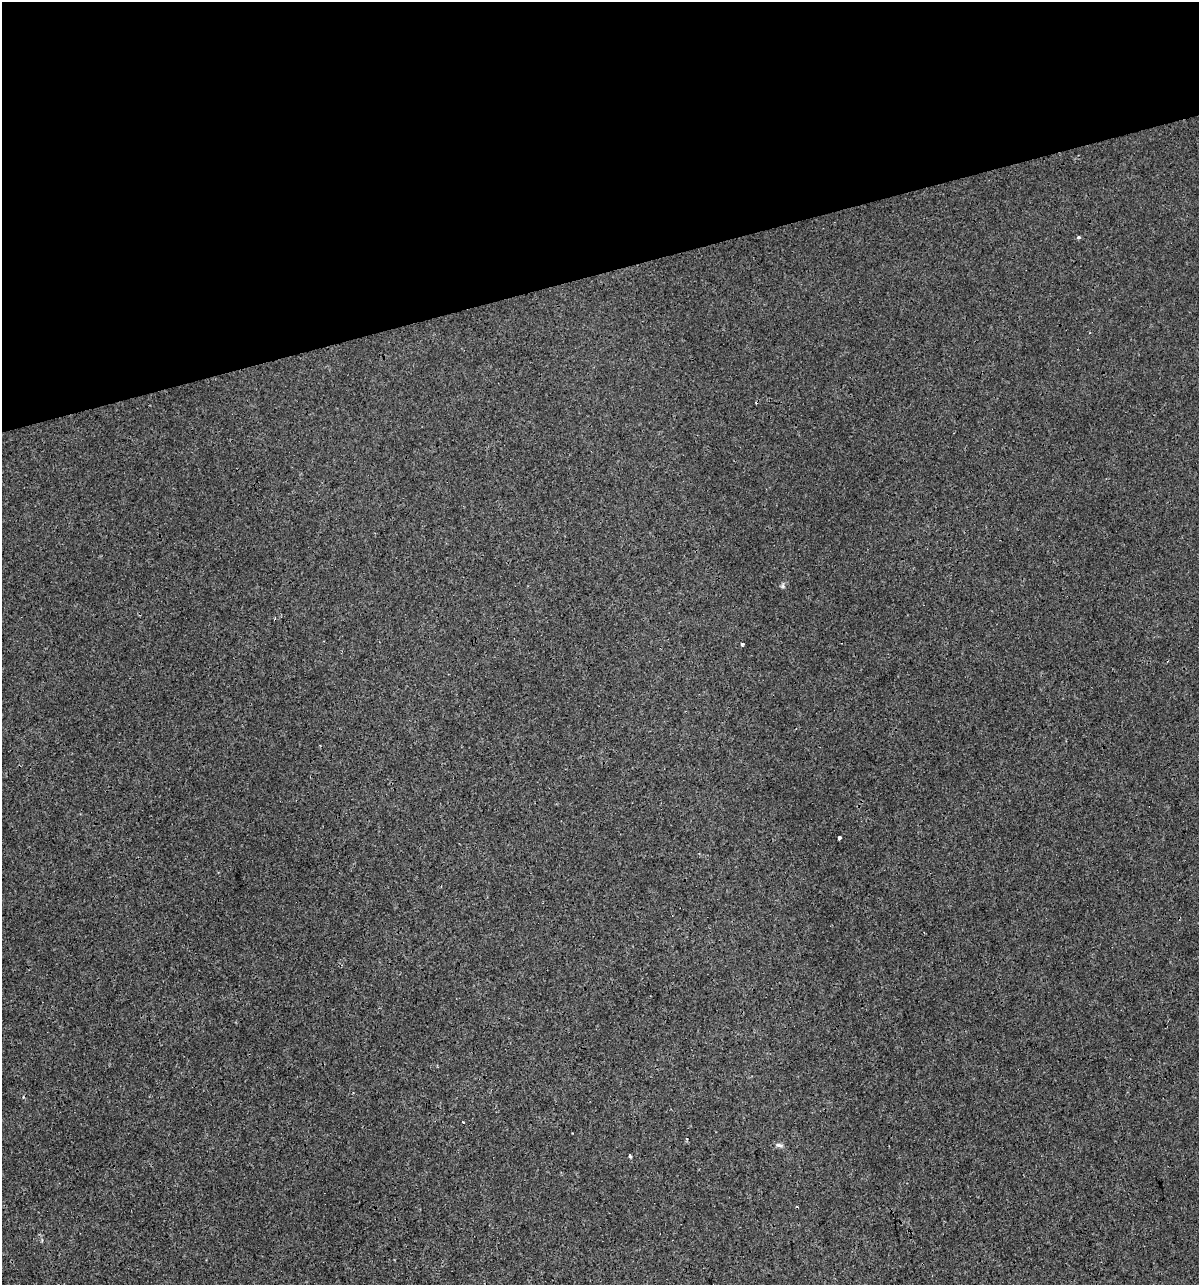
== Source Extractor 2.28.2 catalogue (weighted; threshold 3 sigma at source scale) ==
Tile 3 of 4 x 4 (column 3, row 1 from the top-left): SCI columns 2441-3637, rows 3850-5132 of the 4930 x 5132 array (HDU 1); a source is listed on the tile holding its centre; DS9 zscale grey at full resolution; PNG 1201 x 1287 px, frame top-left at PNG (2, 2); no overlay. Shown black and unused: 21% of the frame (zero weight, under 3 of 4 exposures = <1% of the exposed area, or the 3 px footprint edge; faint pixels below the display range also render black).
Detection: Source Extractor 2.28.2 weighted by HDU 2 'WHT'; one run over the whole footprint, this tile lists its part. Background 2.15e-04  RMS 0.0017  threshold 0.00763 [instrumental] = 3 sigma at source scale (4.5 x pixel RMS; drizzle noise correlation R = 1.50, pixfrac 1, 0.0396/0.0396 arcsec/px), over >= 5 px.
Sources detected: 9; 2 cosmic-ray / hot-pixel residue — not listed; the other 7 listed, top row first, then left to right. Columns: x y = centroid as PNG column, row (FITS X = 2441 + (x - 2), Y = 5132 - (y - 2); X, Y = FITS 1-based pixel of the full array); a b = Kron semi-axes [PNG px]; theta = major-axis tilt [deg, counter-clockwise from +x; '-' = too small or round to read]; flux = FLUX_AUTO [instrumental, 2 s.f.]
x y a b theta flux
1079 237 3 3 - 0.86
783 586 8 4 82 0.31
742 644 4 3 - 0.59
839 838 3 3 - 1.3
463 1122 3 2 - 0.18
779 1145 10 5 -13 0.51
630 1157 3 3 - 0.61